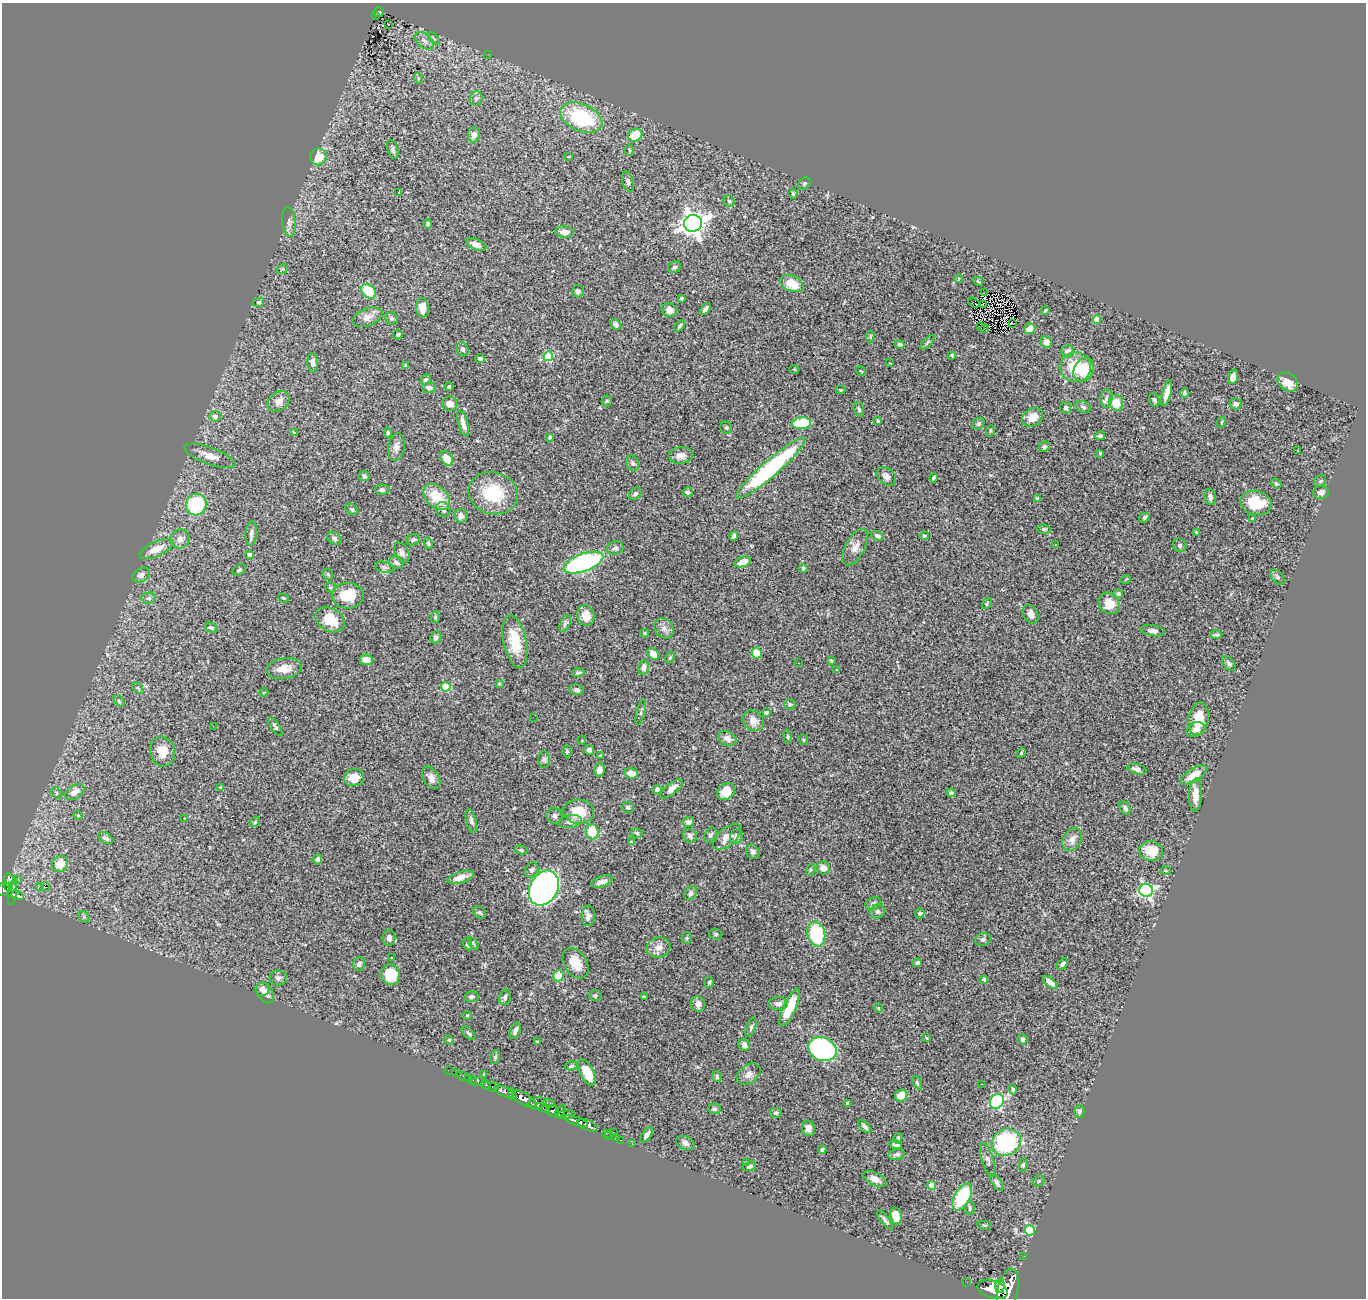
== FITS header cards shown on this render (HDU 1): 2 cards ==
NAXIS1  =                 1364
NAXIS2  =                 1296

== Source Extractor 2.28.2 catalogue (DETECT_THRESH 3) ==
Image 1364 x 1296 px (HDU 1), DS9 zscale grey, 1 PNG px = 1 image px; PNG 1368 x 1300 px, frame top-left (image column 1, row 1296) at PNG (2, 3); each listed source drawn as its Kron ellipse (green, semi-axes under 4 px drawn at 4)
Background 1.23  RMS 0.03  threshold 0.0892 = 3 sigma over >= 5 px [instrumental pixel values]
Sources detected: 378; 1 with non-positive FLUX_AUTO (blend fragments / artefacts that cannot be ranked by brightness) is neither listed nor drawn; the other 377 listed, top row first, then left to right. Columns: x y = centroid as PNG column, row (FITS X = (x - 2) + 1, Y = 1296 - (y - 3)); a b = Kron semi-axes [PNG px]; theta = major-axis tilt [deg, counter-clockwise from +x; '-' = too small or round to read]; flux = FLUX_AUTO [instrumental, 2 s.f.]
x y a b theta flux
379 12 5 4 - 29
376 16 3 2 - 4.1
388 24 3 2 - 2.8
434 38 8 3 -45 2.8
424 41 11 7 -40 9.7
488 54 3 2 - 1.7
418 78 5 3 - 2.8
476 98 7 6 - 6
581 118 22 13 -24 170
474 135 7 6 - 10
635 135 7 6 - 48
393 149 10 5 -71 5
629 150 5 3 - 2.4
318 157 8 8 - 38
569 157 4 3 - 1.6
628 182 10 5 -76 6.3
805 183 7 5 46 3.7
399 192 3 2 - 2.5
793 194 5 4 - 2.9
729 201 6 5 - 4.1
289 222 15 6 -85 9.5
693 223 9 8 - 1800
428 224 4 4 - 4.2
564 232 9 5 -6 11
476 244 11 5 -22 11
674 267 6 5 - 4.5
282 269 6 4 23 2.2
958 279 4 2 - 1.4
978 281 5 3 - 2.4
792 283 12 7 -25 45
369 291 8 6 -41 66
578 291 6 6 - 4.4
985 293 3 2 - 1.3
682 298 3 3 - 4.2
259 302 5 4 - 2.7
974 302 6 2 -33 2.5
983 305 3 2 - 1.4
422 308 10 6 -86 21
705 309 7 3 51 6.2
669 310 8 6 -23 11
1045 311 4 3 - 2.5
367 317 15 8 20 15
391 319 6 5 - 5.2
1097 319 4 4 - 29
1012 324 4 2 - 2
615 325 6 4 -45 7.1
680 326 6 3 53 3.2
980 326 3 2 - 2.4
985 329 4 2 - 2.8
1030 329 6 5 - 24
398 335 5 4 - 3.1
870 336 6 4 89 3
928 342 9 3 44 3.3
1046 342 6 5 - 12
900 344 5 4 - 4.3
463 349 7 5 -65 6.1
1068 351 6 6 - 11
952 355 4 3 - 2.7
548 356 5 5 - 130
480 359 4 4 - 7
313 363 9 5 -84 8.2
890 363 3 2 - 1.3
405 366 4 4 - 3.1
1075 367 15 15 - 66
794 369 5 3 - 1.6
1084 370 12 9 60 48
861 371 5 3 - 1.5
1233 377 7 4 75 15
426 380 6 4 48 5.7
1288 382 11 8 -36 26
449 387 4 3 - 2.8
429 388 7 5 -2 7.1
841 390 5 4 - 2
1167 393 13 4 75 20
1185 393 5 4 - 3.9
1106 398 9 6 78 7.1
1154 400 7 5 -72 3.6
278 401 12 9 36 14
607 401 5 5 - 2.5
1116 403 8 7 - 30
450 404 8 7 - 15
1236 404 6 5 - 7.9
1083 407 8 5 -25 4.9
1066 408 6 5 - 6.1
859 409 7 5 -74 4.3
215 416 6 5 - 7.7
1033 417 11 8 31 23
878 421 4 3 - 2.2
1222 422 5 3 - 1.7
463 423 13 5 -73 15
801 423 10 5 7 92
978 424 6 5 - 4
726 428 6 5 - 3.6
990 431 6 3 72 2.3
294 433 4 2 - 2.4
388 433 5 4 - 3.1
1100 436 5 4 - 4.7
550 437 4 3 - 2.1
1044 446 6 5 - 4.4
396 447 14 8 80 13
1298 450 3 3 - 26
1100 453 3 3 - 2
681 455 12 8 5 13
210 456 27 8 -20 24
447 458 8 5 -53 26
633 463 8 6 -72 5
771 468 45 8 41 290
364 476 5 5 - 4.6
886 476 11 8 -42 10
933 478 5 3 - 3.3
1320 481 6 5 - 3.2
1276 483 6 4 -38 3.4
382 490 7 5 -1 5.4
687 492 5 5 - 6.5
1321 492 8 6 5 9
493 493 25 21 -15 96
635 494 7 5 46 5.7
436 497 15 10 -42 56
1210 497 8 5 -77 8.5
1037 498 3 3 - 2.3
1256 503 16 12 -12 53
196 505 11 10 - 140
352 509 7 5 -36 3.9
443 510 8 7 - 9.9
461 516 7 6 - 8.6
1144 517 6 4 37 4.8
1252 518 4 3 - 2.4
1044 529 7 4 -5 4.1
1196 532 3 2 - 1.7
251 533 12 5 84 8.2
734 536 5 4 - 5.1
877 536 6 4 -24 5.6
924 536 4 3 - 2.8
334 538 7 6 - 5.8
180 539 10 9 - 16
413 540 7 5 27 3.9
428 543 6 4 -69 3.2
1055 544 2 2 - 1.5
1180 545 7 6 - 5
855 547 20 9 62 17
615 548 8 6 21 6
156 549 18 7 24 30
402 553 11 6 -61 8.4
250 555 4 4 - 16
743 562 8 5 21 23
396 563 8 6 -26 7.7
583 563 21 8 20 380
384 567 9 5 -13 5.5
803 568 4 3 - 3.6
239 570 7 5 36 3.3
328 574 6 5 - 2.8
141 575 9 6 30 9.4
1277 577 9 5 -49 4.1
1126 579 5 3 - 1.6
331 587 5 5 - 3
1118 594 5 4 - 4.4
348 596 16 13 1 52
149 598 7 5 2 4.9
283 598 5 3 - 2.3
1109 603 11 9 -52 28
987 604 6 4 52 3
1031 614 10 7 -64 12
586 616 10 8 -75 23
435 617 6 4 82 2.8
330 620 16 11 -30 54
565 624 9 5 64 4.7
211 628 7 5 -20 4.2
664 628 11 9 -51 11
1153 631 12 5 -8 9.5
645 633 4 3 - 2.5
1216 635 6 3 1 3.5
436 637 6 5 - 6.7
515 641 27 11 -79 59
757 653 5 5 - 43
653 654 7 5 -41 18
670 658 6 4 63 2.8
366 660 6 5 - 17
831 660 3 3 - 2.1
798 663 2 2 - 1.1
1229 664 8 5 -50 5.4
643 667 7 5 76 6.9
284 669 18 10 9 24
837 669 3 3 - 5
578 673 6 3 4 3.4
499 683 4 3 - 1.9
446 687 5 4 - 95
138 688 7 4 -45 2.9
577 689 7 5 -8 5.3
264 692 4 3 - 1.3
119 701 6 4 -46 2.9
790 704 6 5 - 3
641 712 13 4 75 5.2
766 712 4 3 - 5.3
533 717 2 2 - 1.9
1198 719 16 10 82 39
753 721 11 9 -41 19
213 726 3 3 - 1
275 727 11 4 -55 4.6
1196 729 9 7 26 15
788 737 7 4 -84 2.7
727 739 9 7 -26 13
582 740 4 3 - 1.5
803 740 6 3 -70 2.3
589 750 5 5 - 7.3
162 751 15 12 -77 29
567 751 6 4 -90 2.7
1021 753 5 4 - 2.8
600 756 4 3 - 2.4
544 760 8 6 86 5.3
600 769 7 5 79 14
1137 769 10 5 -16 11
631 773 7 5 -21 23
1194 775 15 6 32 29
354 778 10 8 8 23
431 778 12 7 -58 12
220 787 3 3 - 1.3
672 789 13 5 39 15
657 790 4 4 - 13
726 791 9 7 41 33
75 792 10 6 34 15
56 793 6 4 -60 2.9
951 793 4 4 - 5.8
1196 795 16 6 88 21
628 807 6 5 - 5.2
1125 808 7 5 -63 5.5
579 812 15 12 -4 52
78 815 4 3 - 1.9
554 816 8 7 - 6.8
185 818 3 2 - 1.5
471 821 12 5 -75 7.1
255 822 6 4 46 2.6
570 822 12 6 10 10
688 822 5 5 - 6.2
592 832 7 6 - 50
637 833 6 5 - 3.2
710 835 8 5 59 4.8
690 836 7 6 - 6.2
737 836 7 6 - 5.4
727 837 17 8 41 22
105 838 8 5 -33 6.9
1072 839 12 9 61 15
631 842 4 3 - 1.7
521 850 6 4 -15 3.6
1151 851 12 10 -7 41
753 852 7 6 - 6.1
318 859 5 4 - 5.2
60 864 8 7 - 29
823 868 6 6 - 18
532 870 8 6 61 5.3
810 870 6 4 72 2.7
1166 871 5 4 - 2.3
461 877 13 5 16 20
18 879 2 2 - 30
10 882 9 5 -67 180
602 882 11 5 19 13
9 886 4 3 - 160
39 886 2 2 - 1500
46 886 4 3 - 25
544 888 18 14 61 780
4 889 7 6 - 100
1146 890 7 6 - 410
12 892 13 4 81 150
690 893 7 6 - 5.2
17 896 6 3 -20 100
873 904 8 6 29 5.6
877 911 7 7 - 6.2
480 912 7 5 -34 4
920 913 5 4 - 3.3
588 916 10 6 86 9
84 917 6 5 - 3.4
716 934 7 5 -17 3.2
816 934 12 9 -78 140
389 938 8 6 -90 10
687 938 5 5 - 2.7
983 939 8 6 24 4.9
473 943 7 3 -56 2.6
467 944 6 4 -68 5.5
659 947 12 10 16 16
392 957 3 3 - 4.4
576 963 16 11 -58 41
917 963 5 4 - 3.7
359 964 7 6 - 6.2
1062 964 7 4 45 6
391 975 10 9 - 53
558 976 5 5 - 51
278 978 9 7 -7 6.8
984 979 4 3 - 5.7
709 982 5 4 - 2.7
1050 982 9 4 -38 14
262 989 7 7 - 9.2
265 993 11 7 -57 15
595 995 6 5 - 3.2
471 997 7 5 10 5.5
505 997 8 5 80 5.6
645 997 4 2 - 2.4
698 1004 8 7 - 10
778 1004 9 6 0 9.3
790 1007 20 6 66 60
878 1008 4 4 - 1.8
467 1015 4 3 - 1.6
751 1027 10 4 72 4.7
515 1031 8 5 67 6.6
469 1033 8 4 -45 3.6
926 1038 3 3 - 2.1
1023 1039 5 5 - 6.1
449 1040 5 4 - 2.1
537 1041 4 3 - 2.5
744 1045 6 5 - 10
822 1049 15 11 -24 270
495 1057 7 4 76 4.5
571 1066 6 4 10 3.1
448 1070 2 2 - 3.2
457 1073 4 3 - 3.5
587 1073 14 6 -63 46
484 1074 4 2 - 2
749 1074 13 9 37 15
464 1076 7 3 -23 11
717 1077 6 4 -70 5
468 1078 2 2 - 4
473 1080 2 2 - 5.6
479 1081 7 4 -5 18
917 1083 7 4 -64 3.3
982 1084 3 2 - 10
486 1085 5 3 - 86
494 1087 5 4 - 150
1013 1090 5 3 - 2.9
504 1092 10 5 -23 570
512 1094 6 3 -77 290
901 1095 6 5 - 31
524 1099 13 6 -30 950
997 1101 8 6 52 260
537 1103 9 6 9 390
549 1103 6 3 -5 81
847 1103 4 3 - 4
543 1108 7 3 -26 160
715 1109 6 5 - 5.6
553 1111 7 5 -31 360
560 1111 7 3 55 180
1080 1112 6 5 - 4
776 1113 6 5 - 3.5
566 1114 9 4 7 200
576 1121 13 4 -19 530
588 1125 11 5 -23 710
865 1127 8 4 -44 6.2
808 1128 7 6 - 10
613 1132 2 2 - 27
606 1133 2 2 - 7.7
609 1135 3 2 - 4.9
647 1135 9 4 54 7.1
615 1138 2 2 - 4.1
898 1138 5 4 - 2.8
620 1140 3 2 - 11
1006 1142 15 13 33 210
685 1143 10 6 -22 8.2
632 1144 2 2 - 6.6
896 1145 6 4 -17 7.4
822 1149 4 3 - 3.1
897 1154 8 5 13 6.8
988 1160 17 6 -72 7.8
746 1162 4 3 - 1.7
1023 1165 7 4 80 2.8
749 1166 7 4 21 4.9
875 1179 12 6 -26 13
1039 1181 6 5 - 3.2
997 1183 9 4 -57 6.1
931 1185 4 4 - 34
962 1197 15 7 63 120
970 1208 7 5 89 3.7
896 1216 8 6 -79 25
885 1220 11 4 -51 5.6
985 1225 7 3 -8 2.4
1030 1230 5 5 - 170
1024 1256 2 2 - 3.7
967 1282 2 2 - 3.1
1000 1286 7 4 85 540
993 1289 15 9 -17 2000
1008 1290 22 10 78 2200
At the frame edge (FLAGS 8, measured only in part): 1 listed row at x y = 1008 1290
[1 non-positive-flux detection neither listed nor drawn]